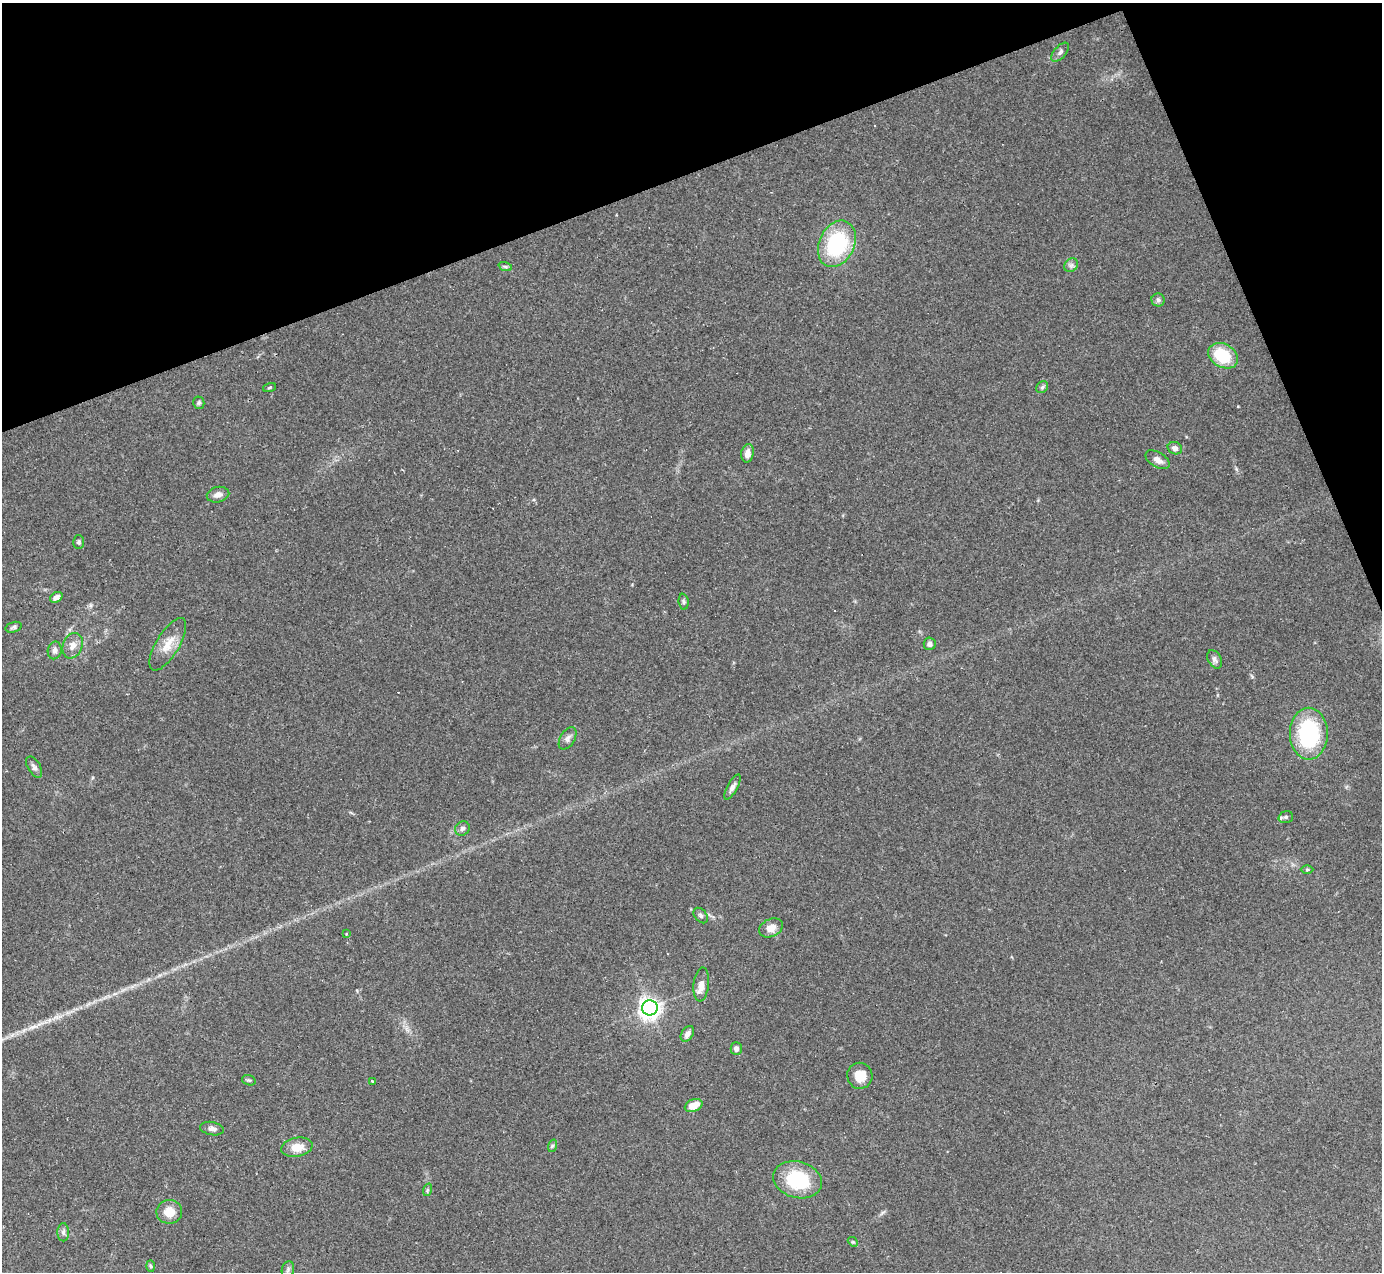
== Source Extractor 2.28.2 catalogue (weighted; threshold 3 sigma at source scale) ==
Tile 3 of 4 x 4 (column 3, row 1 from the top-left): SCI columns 2759-4138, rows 4085-5354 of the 5517 x 5501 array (HDU 1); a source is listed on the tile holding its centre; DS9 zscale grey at full resolution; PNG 1384 x 1274 px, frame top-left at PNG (2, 3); each listed source drawn as its Kron ellipse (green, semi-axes under 4 px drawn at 4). Shown black and unused: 19% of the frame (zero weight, under 2 of 3 exposures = <1% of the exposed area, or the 3 px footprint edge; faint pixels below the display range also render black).
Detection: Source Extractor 2.28.2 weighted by HDU 2 'WHT'; one run over the whole footprint, this tile lists its part. Background 0.109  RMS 0.0077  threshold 0.0347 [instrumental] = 3 sigma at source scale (4.5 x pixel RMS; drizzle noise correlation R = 1.50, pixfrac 1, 0.05/0.05 arcsec/px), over >= 5 px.
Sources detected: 52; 2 cosmic-ray / hot-pixel residue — neither listed nor drawn; the other 50 listed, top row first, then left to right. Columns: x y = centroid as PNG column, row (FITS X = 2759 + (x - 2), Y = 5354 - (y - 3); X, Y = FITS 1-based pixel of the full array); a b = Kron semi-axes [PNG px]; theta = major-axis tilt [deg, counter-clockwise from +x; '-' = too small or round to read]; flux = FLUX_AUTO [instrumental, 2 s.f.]
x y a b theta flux
1060 52 11 6 49 2.5
837 244 24 17 64 71
1071 265 7 6 - 2.2
505 266 7 4 -19 1.4
1158 300 6 6 - 2
1223 356 16 11 -30 33
1042 387 6 5 - 1.5
269 388 7 3 19 0.79
199 403 6 5 - 1.4
1175 448 7 6 - 3.2
747 453 9 6 80 5.6
1158 460 13 7 -30 5
218 495 11 7 13 4.3
79 542 7 5 -88 1.5
56 597 7 5 32 4.2
684 602 8 5 -84 1.4
14 627 8 5 17 1.7
168 644 30 11 59 13
930 644 6 6 - 3.2
73 646 13 9 69 6.3
55 650 9 7 78 3.4
1215 659 10 6 -61 3.1
1309 734 26 19 -90 76
568 738 12 7 59 3.2
34 767 11 6 -59 2.6
732 787 14 5 60 3.5
1286 817 7 5 16 2
462 828 7 7 - 2.3
1307 870 6 4 0 1.1
701 916 9 6 -51 1.9
771 928 12 9 24 7.4
346 934 3 3 - 0.76
701 985 17 7 84 6.2
650 1008 8 7 - 440
687 1034 8 5 56 3.8
736 1049 6 5 - 3.3
860 1076 13 12 - 10
249 1080 7 5 -19 1.4
372 1081 4 3 - 0.76
694 1106 9 6 24 11
212 1129 12 6 -11 3.6
552 1146 6 4 72 1.3
297 1147 16 9 11 10
798 1180 25 18 -15 49
427 1190 6 4 71 1.1
169 1212 13 12 - 11
63 1232 9 6 89 2.7
853 1242 5 4 - 1
151 1266 6 4 -88 1.2
288 1269 8 6 75 2